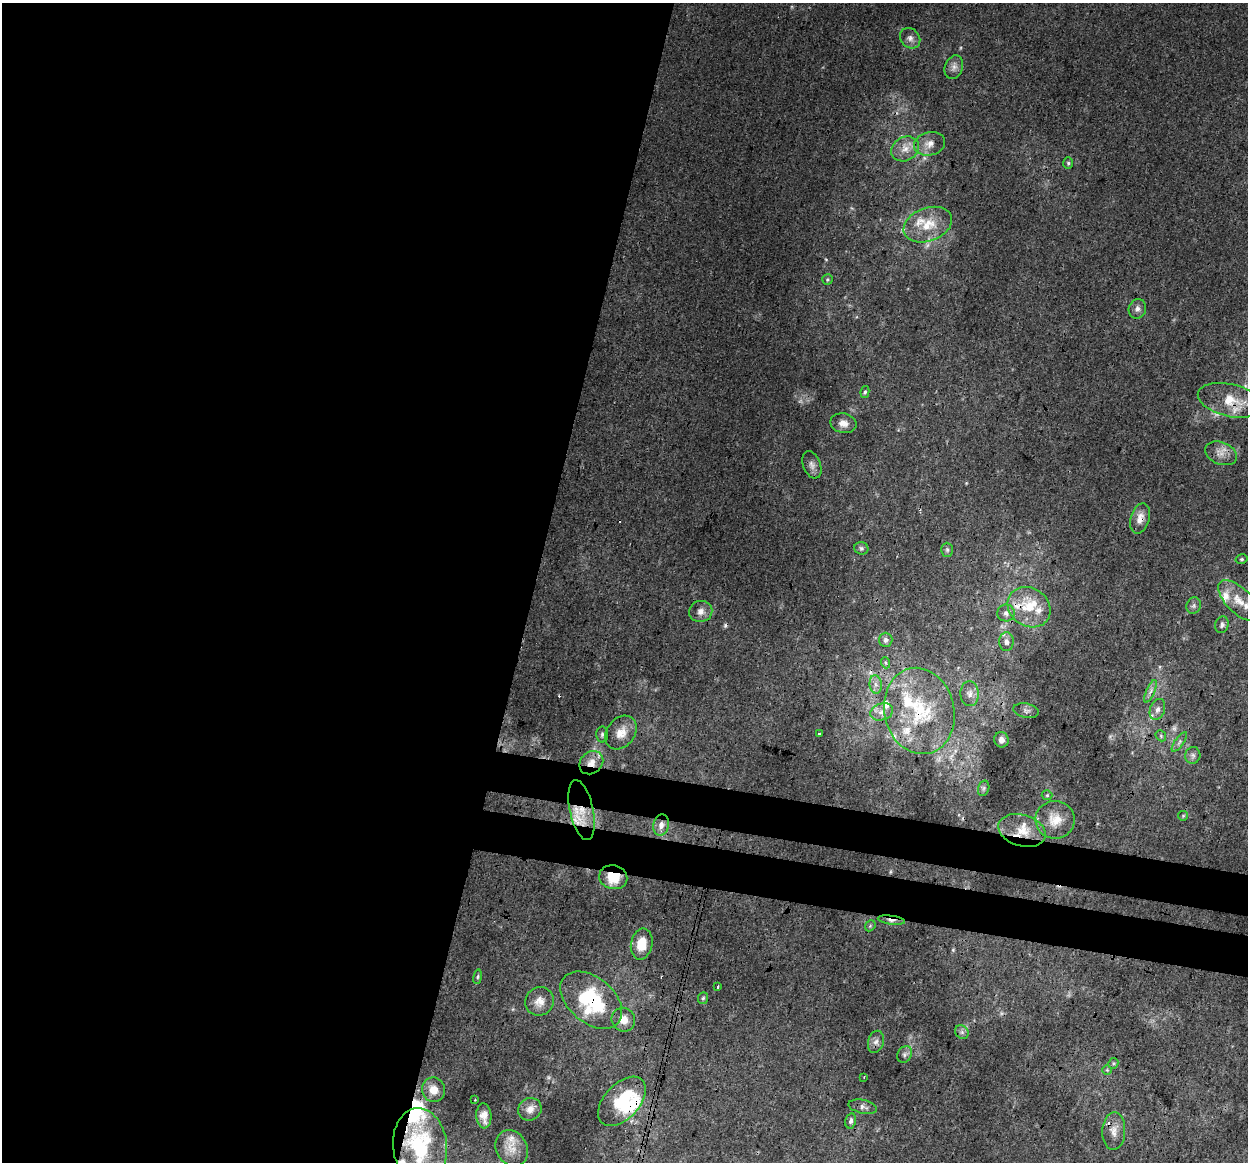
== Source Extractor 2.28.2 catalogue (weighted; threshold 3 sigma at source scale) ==
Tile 5 of 4 x 4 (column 1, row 2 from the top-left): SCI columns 14-1259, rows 2598-3757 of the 5018 x 5256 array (HDU 1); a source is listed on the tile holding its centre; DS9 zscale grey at full resolution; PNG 1250 x 1164 px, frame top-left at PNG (2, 3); each listed source drawn as its Kron ellipse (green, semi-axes under 4 px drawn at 4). Shown black and unused: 47% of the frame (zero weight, under 3 of 4 exposures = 5% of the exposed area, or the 3 px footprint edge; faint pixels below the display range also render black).
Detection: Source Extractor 2.28.2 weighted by HDU 2 'WHT'; one run over the whole footprint, this tile lists its part. Background 0.00927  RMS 0.0038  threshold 0.0172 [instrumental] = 3 sigma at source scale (4.5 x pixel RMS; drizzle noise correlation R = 1.50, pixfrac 1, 0.0396/0.0396 arcsec/px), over >= 5 px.
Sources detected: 103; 3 too faint to see at this stretch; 5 cosmic-ray / hot-pixel residue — neither listed nor drawn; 21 inside a brighter listed object's ellipse — not listed separately; the other 74 listed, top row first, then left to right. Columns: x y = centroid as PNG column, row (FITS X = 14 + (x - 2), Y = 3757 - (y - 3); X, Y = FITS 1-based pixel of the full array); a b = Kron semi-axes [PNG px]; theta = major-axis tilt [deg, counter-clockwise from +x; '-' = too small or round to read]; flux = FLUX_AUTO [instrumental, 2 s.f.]
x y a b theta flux
910 38 11 9 -48 1.9
954 67 12 9 70 2.1
930 144 16 11 12 3.7
905 149 14 12 29 4.3
1068 163 6 5 - 0.63
928 225 25 16 21 10
827 279 5 5 - 0.61
1137 309 10 8 69 1.6
865 392 6 4 79 0.69
1230 400 33 16 -13 11
843 423 13 10 -12 2.9
1221 453 16 11 -21 3.5
812 465 14 8 -69 2.1
1140 518 16 9 74 3.6
861 548 7 6 - 0.92
947 550 7 5 -89 0.82
1242 559 6 4 15 0.61
1239 601 26 12 -45 7.1
1194 606 8 7 - 1.1
1029 607 22 19 -35 12
701 611 11 10 - 2.6
1006 613 8 8 - 1.7
1222 625 8 6 72 1.2
886 640 7 6 - 1.4
1006 642 9 7 88 1.8
886 663 6 3 -70 0.53
876 685 9 6 -83 1.7
1150 691 12 4 67 1.4
970 694 12 9 -88 2.3
1157 709 11 7 70 1.9
919 711 43 35 -77 30
1026 711 12 7 -12 1.4
882 712 11 8 17 2.6
621 733 18 14 51 5.3
819 733 3 3 - 1
602 734 8 6 89 0.92
1161 736 6 4 -49 0.58
1001 740 8 7 - 1.8
1179 742 11 4 54 1.2
1193 755 8 7 - 1.3
591 763 13 10 41 4
984 788 8 5 73 0.73
1047 795 5 5 - 0.51
581 810 30 12 -78 8.6
1183 816 5 5 - 0.43
1055 820 19 19 - 7.1
661 825 10 7 78 2.8
1022 830 24 15 -17 8.1
613 877 14 12 -12 9.5
891 920 14 4 -8 1.7
870 926 6 4 46 0.57
642 944 16 10 78 8.1
478 977 7 4 81 0.7
718 987 3 3 - 0.71
703 998 6 5 - 0.67
591 1000 35 22 -40 31
539 1001 15 14 - 3.9
623 1020 12 11 - 4.3
962 1032 7 6 - 1.1
876 1042 11 8 74 1.9
904 1054 9 7 56 1.3
1113 1063 5 5 - 0.59
1107 1070 5 5 - 0.51
864 1077 3 2 - 0.24
434 1090 12 11 - 4.1
475 1100 2 2 - 0.31
622 1101 29 17 47 20
863 1107 14 6 -12 1.8
530 1109 12 11 - 2.8
484 1116 12 7 -87 3.1
851 1121 7 5 77 1.3
1114 1131 19 11 87 3.8
420 1146 38 27 -84 32
512 1148 19 15 -61 5.4
Overlapping masked pixels (flux is a lower limit): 11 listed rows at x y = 1230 400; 1140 518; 919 711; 591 763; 581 810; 1022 830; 613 877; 891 920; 591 1000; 622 1101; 420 1146
Isophote crosses this tile's border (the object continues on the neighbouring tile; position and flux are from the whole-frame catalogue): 1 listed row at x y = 420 1146